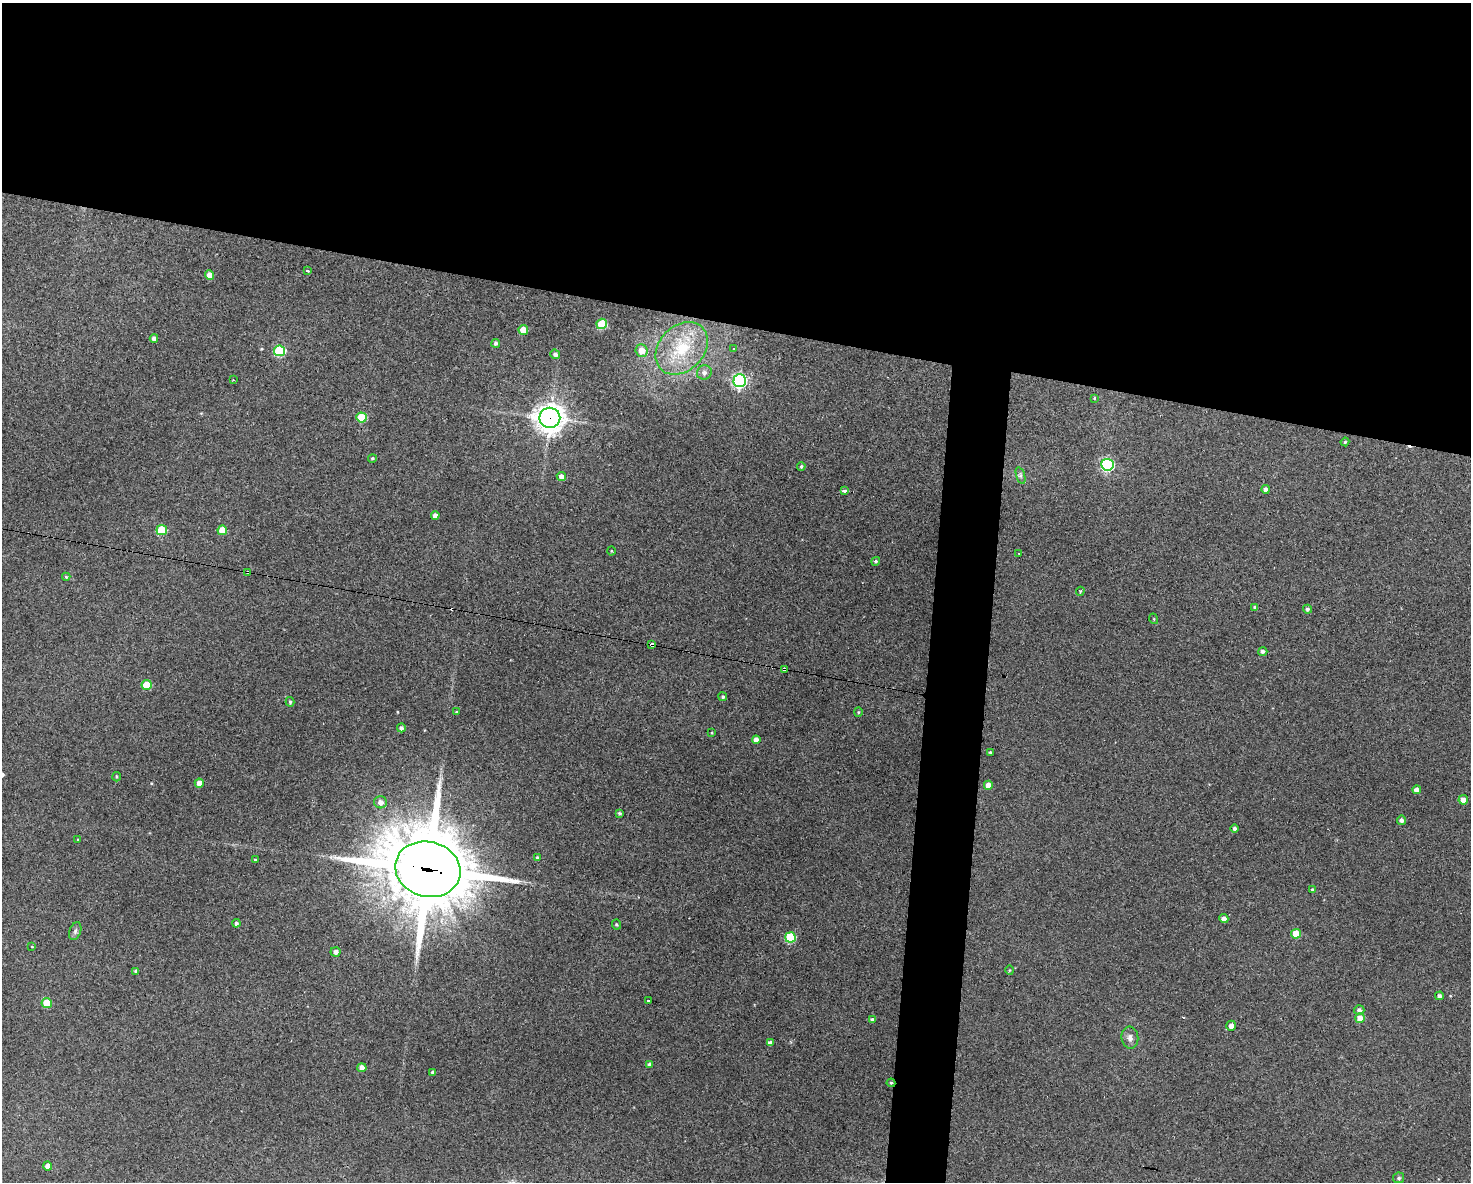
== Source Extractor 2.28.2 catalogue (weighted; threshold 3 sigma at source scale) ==
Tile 2 of 3 x 4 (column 2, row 1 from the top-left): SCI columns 1578-3046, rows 3541-4720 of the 4742 x 4720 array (HDU 1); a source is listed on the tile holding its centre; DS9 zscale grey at full resolution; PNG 1473 x 1184 px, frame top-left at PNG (2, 3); each listed source drawn as its Kron ellipse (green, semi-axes under 4 px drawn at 4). Shown black and unused: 30% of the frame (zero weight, under 3 of 4 exposures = <1% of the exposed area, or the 3 px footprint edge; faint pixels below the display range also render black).
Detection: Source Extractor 2.28.2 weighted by HDU 2 'WHT'; one run over the whole footprint, this tile lists its part. Background 0.125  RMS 0.0065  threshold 0.0292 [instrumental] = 3 sigma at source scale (4.5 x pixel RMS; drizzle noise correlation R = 1.50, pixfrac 1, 0.05/0.05 arcsec/px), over >= 5 px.
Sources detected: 91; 3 cosmic-ray / hot-pixel residue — neither listed nor drawn; the other 88 listed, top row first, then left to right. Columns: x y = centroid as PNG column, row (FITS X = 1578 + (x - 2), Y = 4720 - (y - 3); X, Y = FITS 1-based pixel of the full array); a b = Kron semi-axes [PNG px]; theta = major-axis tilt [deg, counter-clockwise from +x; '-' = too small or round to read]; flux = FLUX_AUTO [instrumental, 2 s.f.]
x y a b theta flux
307 271 4 2 - 2.1
209 275 4 4 - 5.3
602 324 5 5 - 31
523 330 5 5 - 13
154 338 4 4 - 3
496 343 4 4 - 1.6
682 348 29 22 45 35
734 349 4 2 - 0.57
279 351 5 5 - 49
641 351 6 6 - 7.1
555 354 5 4 - 1.9
704 373 7 7 - 2.8
233 380 3 3 - 0.72
740 381 6 6 - 150
1094 398 4 3 - 0.62
361 417 5 5 - 24
550 418 10 10 - 650
1345 442 4 4 - 0.69
372 458 4 4 - 0.82
1107 465 6 6 - 94
801 466 4 3 - 0.87
1020 476 8 4 -72 1.4
561 477 5 4 - 3.8
1266 489 4 4 - 2.7
844 491 3 3 - 5.6
435 516 4 4 - 3.1
162 530 5 5 - 27
222 530 5 5 - 14
611 551 4 3 - 0.53
1019 553 3 2 - 0.69
876 561 4 4 - 1.2
248 572 4 3 - 1.3
66 577 4 4 - 0.86
1080 591 4 3 - 0.89
1255 607 4 4 - 1.6
1307 609 4 4 - 1.3
1154 619 5 3 - 0.56
651 644 4 3 - 5
1263 651 4 4 - 1.8
784 669 3 3 - 3.1
147 685 5 5 - 23
723 697 4 4 - 1
290 702 5 4 - 1.1
456 712 4 3 - 0.47
858 712 4 4 - 0.66
401 728 4 4 - 1.7
712 733 4 2 - 0.5
756 740 4 4 - 4.3
990 752 4 3 - 0.84
117 777 5 4 - 0.79
199 783 4 4 - 4
988 785 4 4 - 5.1
1417 790 4 4 - 4
1463 800 5 4 - 4.9
381 802 6 6 - 3
619 813 3 3 - 1.1
1401 820 4 4 - 1.9
1235 828 4 4 - 1.7
78 840 3 3 - 0.58
537 858 4 4 - 1
255 860 3 3 - 0.61
428 869 33 27 -15 6700
1313 890 4 4 - 1.5
1224 918 4 4 - 3
236 923 4 4 - 1.7
616 925 5 4 - 0.88
75 931 9 5 70 1.7
1296 934 5 5 - 15
790 937 5 5 - 42
32 947 4 2 - 0.41
336 952 5 4 - 2.3
1009 970 5 3 - 0.59
136 971 4 4 - 1.7
1439 996 4 4 - 2.2
648 1001 3 3 - 4.1
47 1003 5 5 - 18
1359 1010 5 5 - 2.2
1360 1018 5 5 - 6.4
872 1020 4 4 - 1.8
1231 1026 5 4 - 2.8
1130 1038 11 8 -84 3.4
770 1043 4 4 - 2.8
649 1064 4 4 - 2.1
362 1068 4 4 - 5
433 1072 3 3 - 1.4
891 1083 4 4 - 0.91
48 1166 4 4 - 4.6
1399 1178 5 5 - 1.3
Overlapping masked pixels (flux is a lower limit): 6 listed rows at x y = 550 418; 248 572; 651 644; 784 669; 428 869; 891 1083